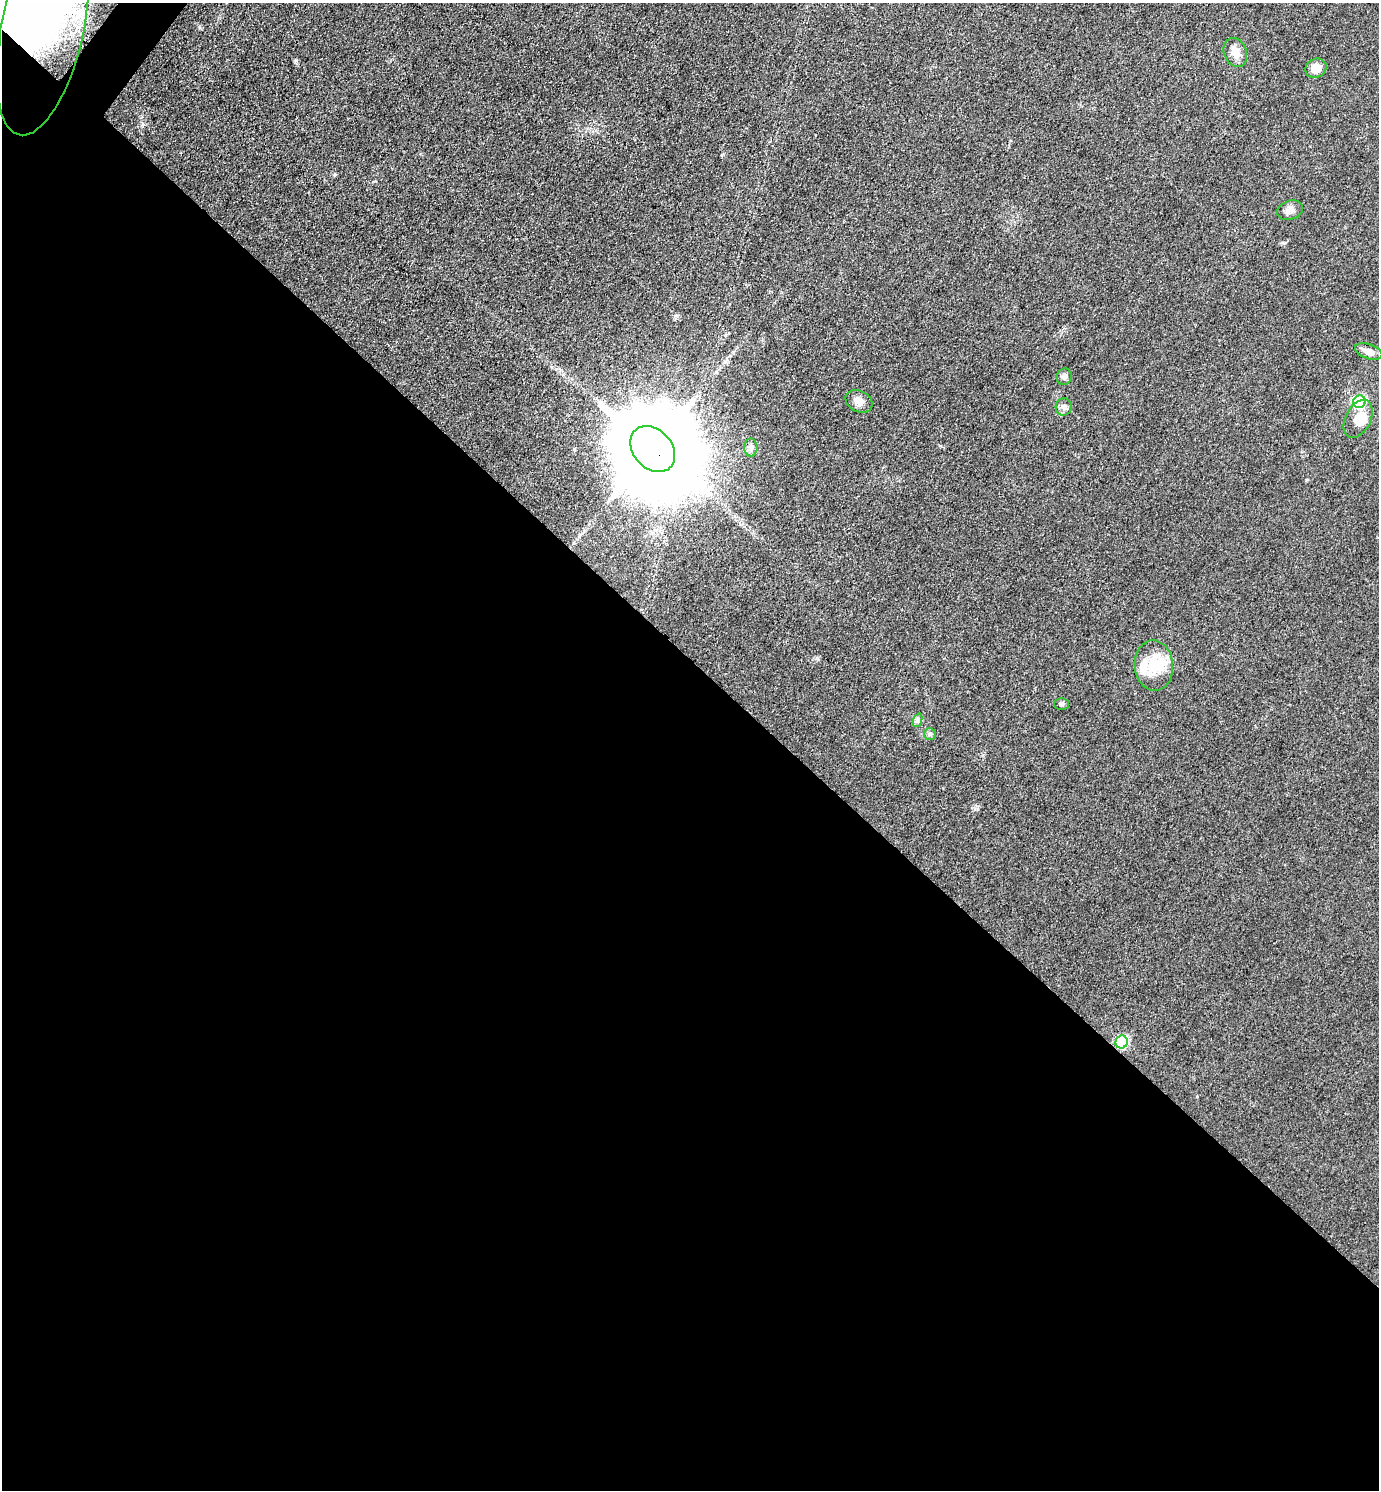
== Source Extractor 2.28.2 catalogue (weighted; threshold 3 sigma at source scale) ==
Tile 14 of 4 x 4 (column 2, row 4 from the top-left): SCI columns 1674-3050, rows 3-1490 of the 5960 x 5956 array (HDU 1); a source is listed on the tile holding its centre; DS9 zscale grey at full resolution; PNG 1381 x 1492 px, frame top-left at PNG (2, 3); each listed source drawn as its Kron ellipse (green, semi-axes under 4 px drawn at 4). Shown black and unused: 56% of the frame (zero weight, under 3 of 4 exposures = <1% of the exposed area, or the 3 px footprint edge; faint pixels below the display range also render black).
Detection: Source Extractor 2.28.2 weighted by HDU 2 'WHT'; one run over the whole footprint, this tile lists its part. Background 0.0432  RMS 0.0051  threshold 0.0231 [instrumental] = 3 sigma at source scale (4.5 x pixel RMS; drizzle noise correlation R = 1.50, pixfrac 1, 0.05/0.05 arcsec/px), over >= 5 px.
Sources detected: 22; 2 inside a brighter object's white glare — neither listed nor drawn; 3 inside a brighter listed object's ellipse — not listed separately; the other 17 listed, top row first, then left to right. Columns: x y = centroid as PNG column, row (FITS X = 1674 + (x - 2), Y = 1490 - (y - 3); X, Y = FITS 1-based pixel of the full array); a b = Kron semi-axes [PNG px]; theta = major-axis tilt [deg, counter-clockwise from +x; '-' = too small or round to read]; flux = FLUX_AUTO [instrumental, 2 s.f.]
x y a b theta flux
43 28 110 41 78 190
1235 52 15 11 -68 5.1
1316 68 11 9 26 5.3
1290 210 13 9 18 2.9
1369 351 14 7 -19 4.2
1064 377 8 7 - 1.8
859 401 14 10 -27 3.7
1359 402 6 6 - 77
1064 407 9 8 - 1.9
1358 419 20 12 63 7.7
751 447 9 6 -89 1.7
653 449 25 19 -47 16000
1154 665 25 19 -85 16
1062 704 7 5 -1 1.1
918 720 7 4 71 1.1
930 734 6 6 - 0.99
1122 1042 6 6 - 71
Overlapping masked pixels (flux is a lower limit): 3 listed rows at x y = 43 28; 653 449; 1122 1042
Isophote crosses this tile's border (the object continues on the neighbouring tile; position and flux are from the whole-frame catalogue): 1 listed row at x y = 43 28
Unlisted compact peaks at least as high as the median listed source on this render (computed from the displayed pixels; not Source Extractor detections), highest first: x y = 817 658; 334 175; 1285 243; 1306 480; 574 449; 977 809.